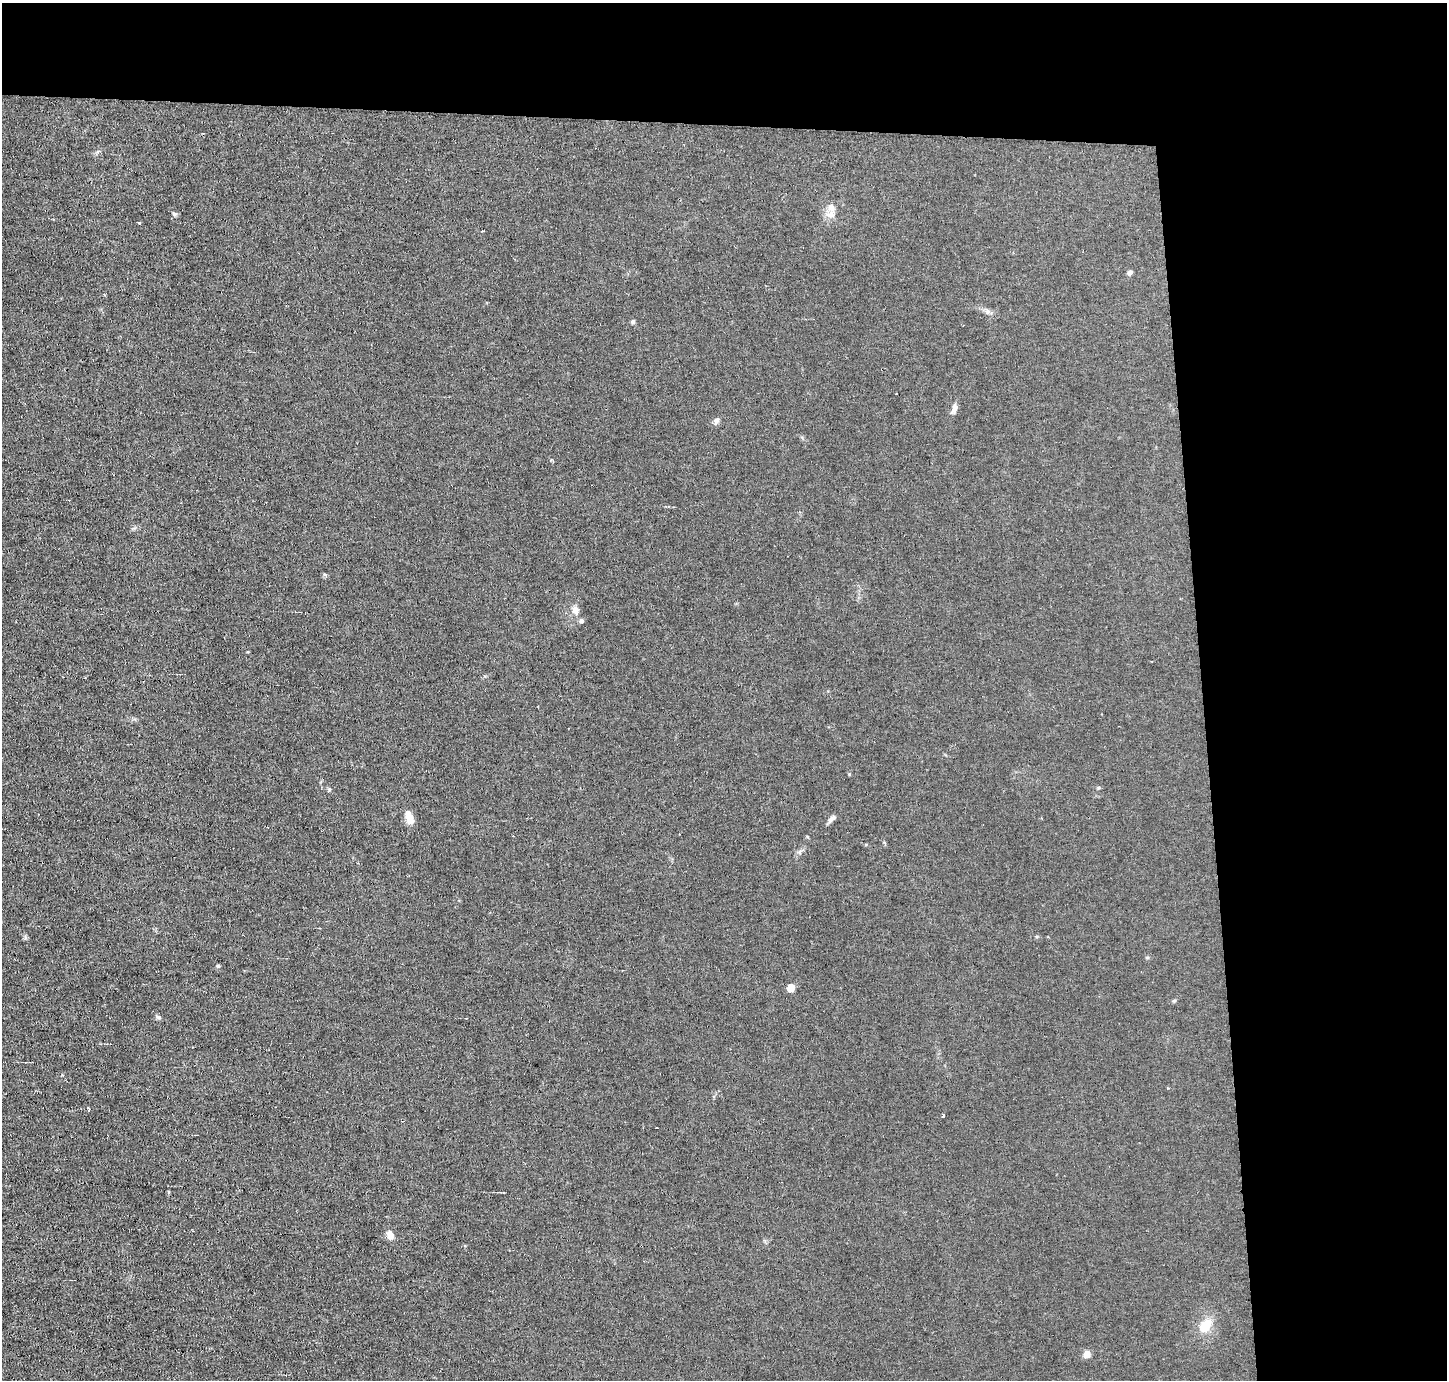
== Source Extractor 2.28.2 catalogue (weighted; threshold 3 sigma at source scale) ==
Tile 3 of 3 x 3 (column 3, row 1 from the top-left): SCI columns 2890-4334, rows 2839-4216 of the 4334 x 4301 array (HDU 1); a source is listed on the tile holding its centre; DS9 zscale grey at full resolution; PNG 1449 x 1382 px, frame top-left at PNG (2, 3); no overlay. Shown black and unused: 24% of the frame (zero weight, under 2 of 3 exposures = <1% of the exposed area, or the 3 px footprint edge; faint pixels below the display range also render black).
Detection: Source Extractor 2.28.2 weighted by HDU 2 'WHT'; one run over the whole footprint, this tile lists its part. Background 0.0437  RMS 0.0066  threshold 0.0296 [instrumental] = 3 sigma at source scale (4.5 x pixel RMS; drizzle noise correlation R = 1.50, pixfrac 1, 0.05/0.05 arcsec/px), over >= 5 px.
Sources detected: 27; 5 cosmic-ray / hot-pixel residue — not listed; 1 inside a brighter listed object's ellipse — not listed separately; the other 21 listed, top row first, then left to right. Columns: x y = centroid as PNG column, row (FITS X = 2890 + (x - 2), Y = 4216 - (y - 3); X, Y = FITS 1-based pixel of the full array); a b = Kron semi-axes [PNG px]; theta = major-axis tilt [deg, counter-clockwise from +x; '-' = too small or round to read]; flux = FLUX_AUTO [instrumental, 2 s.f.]
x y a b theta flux
174 214 6 5 - 1.1
830 214 13 9 6 4.4
139 222 3 3 - 2.5
1130 272 5 4 - 2.6
988 311 7 7 - 2
633 322 6 5 - 1
954 409 15 6 67 2.6
716 421 10 6 59 2.2
325 575 6 4 -20 0.82
575 610 12 8 -68 3.6
581 621 6 5 - 1.6
409 818 16 8 -72 6.7
831 819 11 5 42 2.4
218 966 5 5 - 0.86
791 987 5 5 - 16
159 1017 8 5 -26 1.2
943 1115 3 3 - 4
657 1128 3 2 - 1.3
390 1234 9 8 - 4.4
1206 1325 17 11 56 11
1087 1354 9 8 - 3.2
Unlisted compact peaks at least as high as the median listed source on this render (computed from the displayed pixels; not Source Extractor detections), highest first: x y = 849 774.